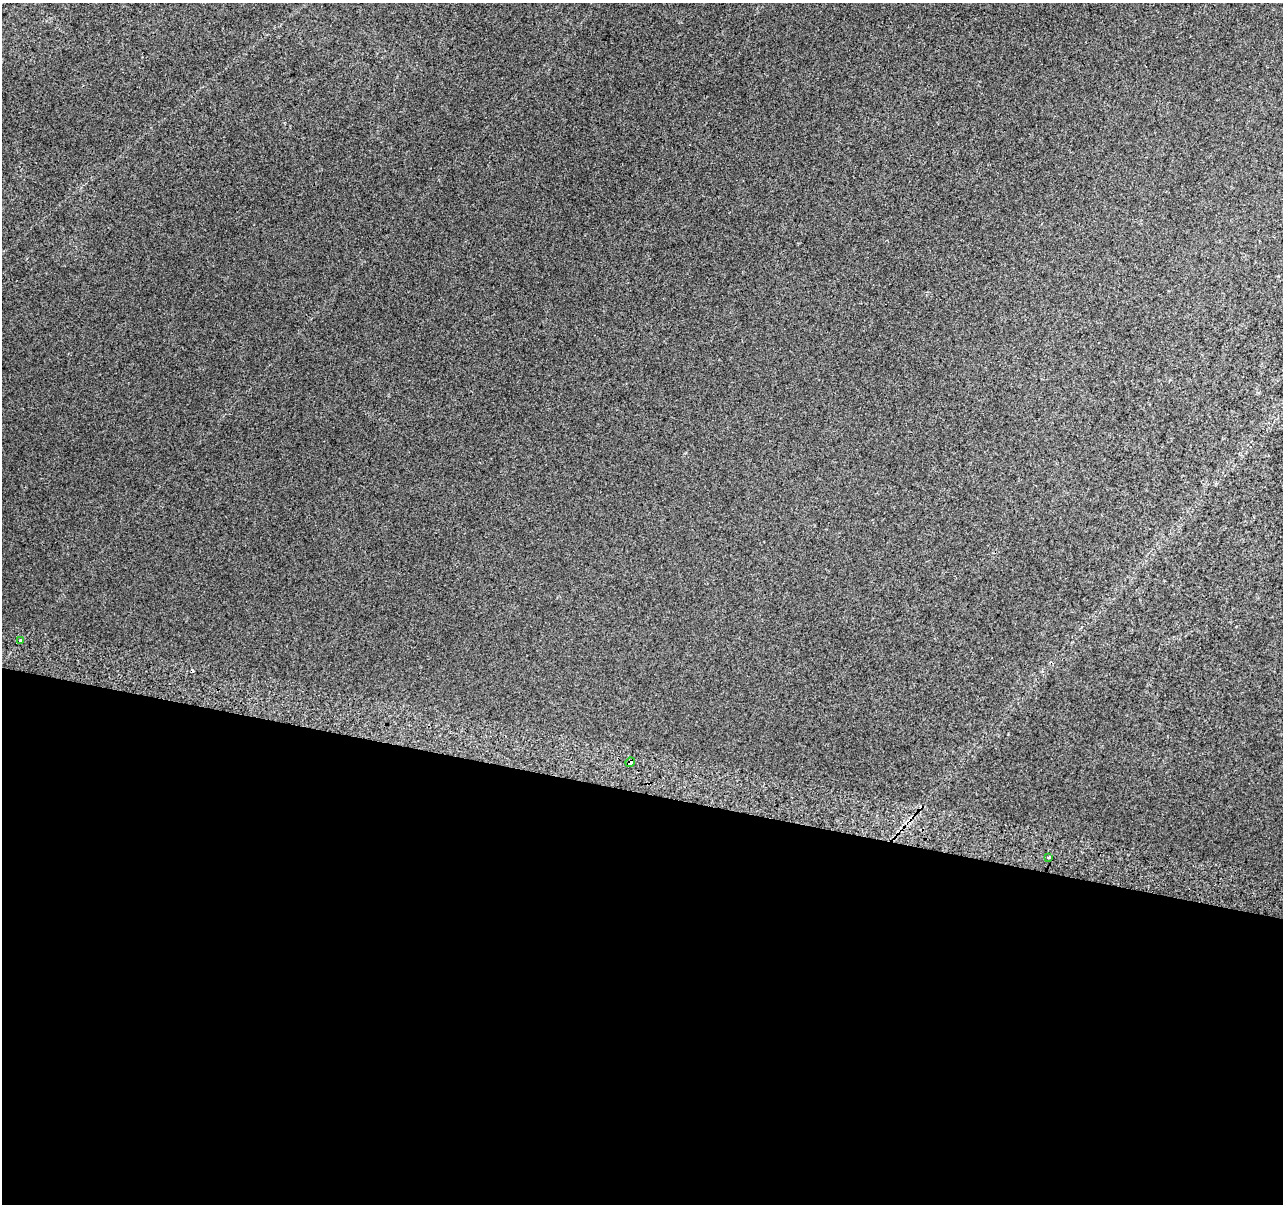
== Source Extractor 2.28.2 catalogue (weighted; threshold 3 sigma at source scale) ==
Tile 14 of 4 x 4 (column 2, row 4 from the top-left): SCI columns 1301-2581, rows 326-1527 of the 5153 x 5395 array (HDU 1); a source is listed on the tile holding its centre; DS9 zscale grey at full resolution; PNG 1285 x 1206 px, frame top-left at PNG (2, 3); each listed source drawn as its Kron ellipse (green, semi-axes under 4 px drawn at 4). Shown black and unused: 34% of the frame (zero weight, under 2 of 3 exposures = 2% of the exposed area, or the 3 px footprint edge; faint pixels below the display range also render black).
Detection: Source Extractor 2.28.2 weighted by HDU 2 'WHT'; one run over the whole footprint, this tile lists its part. Background 0.00743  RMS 0.007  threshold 0.0315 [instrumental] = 3 sigma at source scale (4.5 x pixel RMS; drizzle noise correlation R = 1.50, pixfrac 1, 0.0396/0.0396 arcsec/px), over >= 5 px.
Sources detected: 4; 1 cosmic-ray / hot-pixel residue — neither listed nor drawn; the other 3 listed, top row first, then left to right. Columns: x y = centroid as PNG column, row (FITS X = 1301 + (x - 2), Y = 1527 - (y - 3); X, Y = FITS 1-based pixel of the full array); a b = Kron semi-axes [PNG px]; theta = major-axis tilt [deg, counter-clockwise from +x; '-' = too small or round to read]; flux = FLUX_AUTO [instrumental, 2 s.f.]
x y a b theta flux
20 640 3 3 - 1.9
630 762 5 3 - 4.6
1049 857 3 3 - 1.2
Overlapping masked pixels (flux is a lower limit): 1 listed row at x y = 630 762